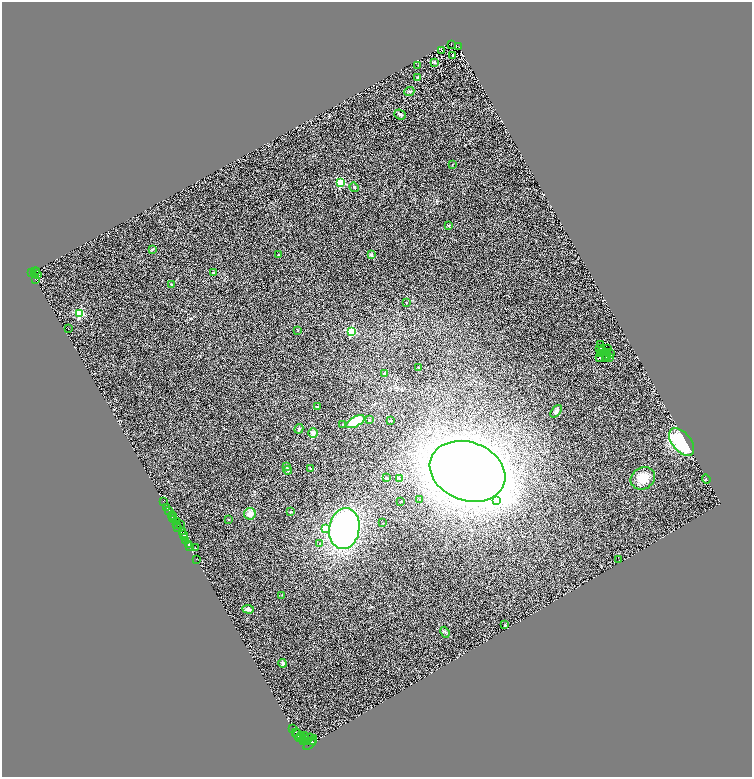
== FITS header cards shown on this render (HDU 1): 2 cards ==
NAXIS1  =                 1500
NAXIS2  =                 1550

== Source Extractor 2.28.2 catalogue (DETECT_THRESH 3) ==
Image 1500 x 1550 px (HDU 1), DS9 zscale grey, zoomed out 1/2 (1 PNG px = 2 x 2 image px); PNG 754 x 779 px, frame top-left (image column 1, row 1550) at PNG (2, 2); each listed source drawn as its Kron ellipse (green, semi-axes under 4 px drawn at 4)
Background 1.24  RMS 0.51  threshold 1.54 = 3 sigma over >= 5 px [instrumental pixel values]
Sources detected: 129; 26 cannot appear on this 1/2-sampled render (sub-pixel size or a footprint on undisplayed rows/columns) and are neither listed nor drawn; the other 103 listed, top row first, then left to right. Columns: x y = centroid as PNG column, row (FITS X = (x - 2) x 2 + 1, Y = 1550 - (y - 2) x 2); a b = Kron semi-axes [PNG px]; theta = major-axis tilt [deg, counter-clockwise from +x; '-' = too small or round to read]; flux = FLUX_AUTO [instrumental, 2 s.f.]
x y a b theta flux
451 44 2 1 - 53
459 47 2 1 - 39
442 50 2 1 - 30
453 56 2 2 - 72
434 62 3 2 - 120
418 65 2 1 - 37
418 77 4 3 - 97
409 91 5 3 - 98
400 114 6 5 - 180
452 164 3 2 - 34
341 183 3 3 - 5500
354 187 5 3 - 150
448 225 3 2 - 82
152 249 3 3 - 88
278 255 2 2 - 46
371 255 2 2 - 690
35 272 4 2 - 480
37 272 3 1 - 350
214 272 4 2 - 67
32 273 3 2 - 730
37 275 4 2 - 110
35 279 2 1 - 500
172 285 4 3 - 94
406 303 2 2 - 130
79 314 3 3 - 8600
68 329 2 1 - 83
298 330 3 2 - 60
351 332 3 3 - 7600
601 344 2 1 - 76
600 348 3 1 - 20
608 349 2 1 - 29
602 350 2 1 - 44
600 353 2 1 - 76
607 353 2 1 - 33
611 354 2 1 - 35
607 356 2 1 - 43
599 357 2 2 - 8.9
609 358 2 1 - 30
605 359 2 1 - 41
419 367 3 3 - 68
384 373 4 3 - 96
318 407 3 3 - 120
556 411 7 4 51 270
369 420 2 2 - 110
391 420 2 2 - 160
355 422 10 5 27 2600
343 424 4 2 - 58
299 429 5 3 - 250
313 433 5 4 - 400
682 442 16 9 -51 8000
286 466 3 2 - 80
310 468 3 3 - 90
287 470 4 3 - 130
467 471 39 29 -20 170000
386 478 3 3 - 130
643 478 13 11 31 1800
399 479 3 3 - 120
706 479 4 2 - 80
419 500 2 2 - 100
497 500 3 3 - 2600
401 501 2 2 - 38
164 502 2 2 - 370
167 507 4 2 - 1000
169 511 2 1 - 510
290 512 3 2 - 98
250 514 6 5 - 850
172 516 4 3 - 5900
173 518 2 2 - 1900
228 519 3 2 - 59
174 520 2 1 - 420
176 521 4 3 - 1100
383 523 2 1 - 39
177 525 2 1 - 370
180 525 2 1 - 260
178 527 2 1 - 280
344 528 20 15 81 30000
325 529 3 3 - 880
182 532 4 2 - 940
184 535 3 2 - 490
184 538 2 1 - 630
186 540 3 2 - 3200
320 544 4 3 - 94
189 545 2 2 - 2000
190 547 2 1 - 1400
195 548 2 2 - 270
196 559 2 1 - 49
619 560 2 1 - 190
282 595 2 1 - 34
248 609 6 4 -5 290
505 625 3 2 - 1300
445 632 6 2 -67 98
283 663 4 3 - 230
293 729 2 1 - 460
295 732 2 1 - 36
297 735 6 4 -77 5600
302 736 4 2 - 500
305 736 4 3 - 1600
300 737 4 2 - 1500
307 739 7 2 31 230
304 741 4 2 - 2400
313 741 2 1 - 1900
308 742 2 1 - 1700
310 743 9 4 50 8400
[26 sub-pixel or undisplayed-footprint detections neither listed nor drawn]